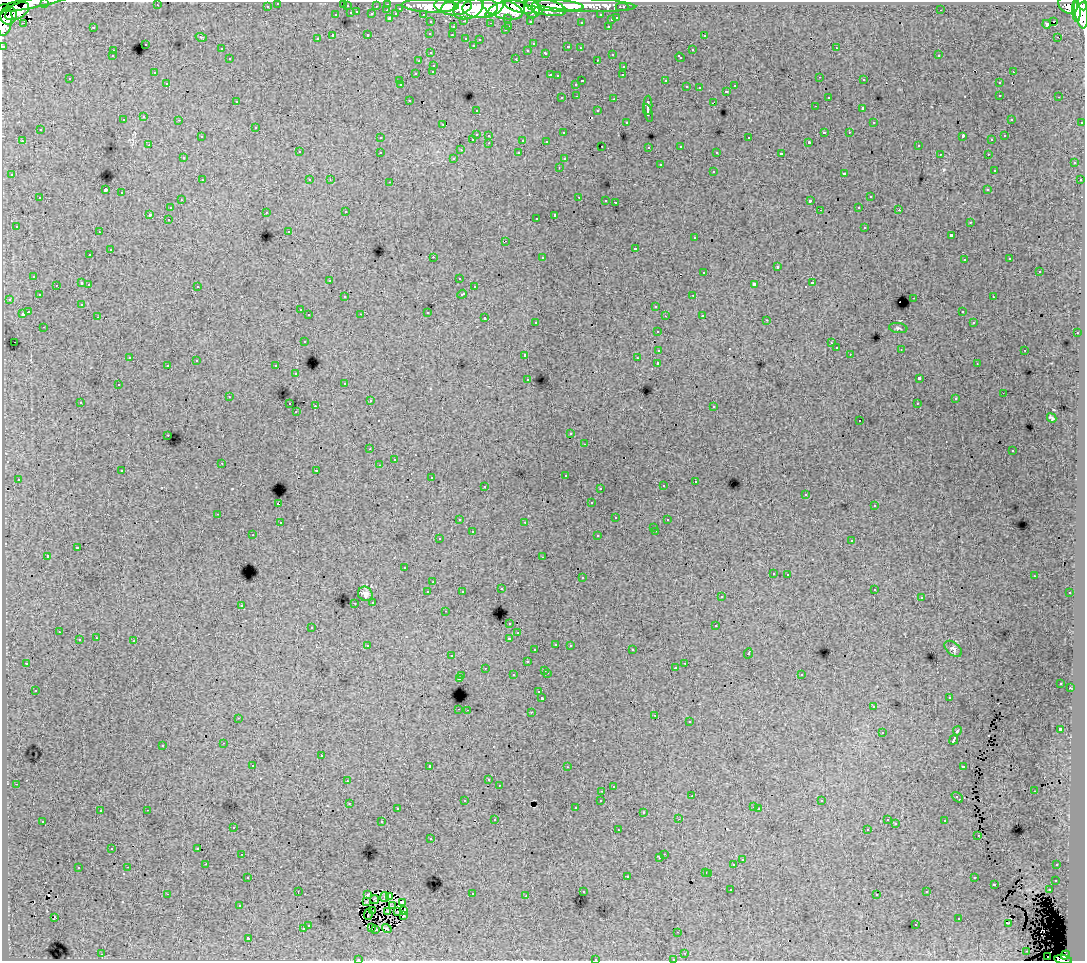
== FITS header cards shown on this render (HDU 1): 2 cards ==
NAXIS1  =                 1083
NAXIS2  =                  959

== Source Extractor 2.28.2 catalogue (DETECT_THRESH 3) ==
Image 1083 x 959 px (HDU 1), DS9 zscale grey, 1 PNG px = 1 image px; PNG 1087 x 963 px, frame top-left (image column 1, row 959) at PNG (2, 2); each listed source drawn as its Kron ellipse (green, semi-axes under 4 px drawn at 4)
Background 80.6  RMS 0.71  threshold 2.13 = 3 sigma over >= 5 px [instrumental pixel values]
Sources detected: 489; all 489 listed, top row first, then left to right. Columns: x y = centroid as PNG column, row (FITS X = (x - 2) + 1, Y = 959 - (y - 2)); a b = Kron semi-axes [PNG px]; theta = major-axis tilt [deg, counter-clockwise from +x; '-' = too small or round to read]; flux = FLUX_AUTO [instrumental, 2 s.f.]
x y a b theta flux
45 2 3 2 - 2000
278 3 3 3 - 1400
28 4 39 5 10 74000
343 4 3 2 - 110
388 4 3 3 - 2700
157 5 3 2 - 37
445 5 10 6 -2 98000
586 5 49 6 -2 82000
1068 5 10 8 -31 55000
267 6 3 3 - 910
347 6 3 3 - 420
376 6 3 2 - 620
430 6 28 6 -2 150000
558 6 26 5 -3 140000
1084 6 4 3 - 41000
456 7 15 8 9 150000
519 7 15 5 -16 160000
545 7 22 8 -14 160000
622 7 6 3 0 1400
400 8 3 3 - 490
480 8 18 10 2 290000
468 9 15 10 21 140000
503 9 21 9 -17 370000
532 9 9 8 - 130000
387 10 3 2 - 180
494 10 11 4 35 72000
941 10 3 2 - 53
1081 10 19 6 -81 230000
17 11 13 7 29 100000
538 11 4 3 - 41000
1076 11 11 4 -87 120000
357 12 3 2 - 230
351 13 3 3 - 520
372 14 3 3 - 710
396 14 4 3 - 600
423 14 3 2 - 930
8 15 9 8 - 140000
336 15 3 3 - 140
601 15 3 3 - 890
390 18 3 3 - 800
508 18 3 3 - 540
617 18 3 3 - 310
611 20 3 3 - 240
464 21 3 2 - 220
530 21 3 3 - 660
1054 21 3 3 - 2200
5 22 14 6 78 140000
431 22 3 3 - 1100
581 22 3 3 - 87
23 23 3 2 - 120
491 23 3 2 - 51
1047 24 4 3 - 380
509 26 3 2 - 200
608 26 3 2 - 300
93 27 3 3 - 350
453 27 3 3 - 320
505 30 3 2 - 220
430 33 3 3 - 160
368 35 3 3 - 290
452 35 3 2 - 87
704 35 3 3 - 220
333 36 4 3 - 630
201 37 5 3 - 54
1057 37 2 2 - 51
466 38 3 3 - 290
317 39 3 3 - 100
480 39 3 2 - 59
145 44 3 3 - 270
533 44 3 2 - 44
473 45 3 2 - 36
3 46 3 3 - 2700
568 47 3 3 - 260
580 48 3 2 - 49
836 48 3 2 - 190
221 49 3 2 - 100
528 50 3 3 - 200
692 50 3 3 - 250
113 51 3 3 - 170
431 53 3 3 - 180
546 53 3 3 - 270
612 54 3 3 - 260
939 55 2 2 - 49
112 56 3 3 - 140
680 57 5 3 - 170
230 59 3 3 - 170
516 59 3 2 - 360
597 60 3 2 - 77
419 61 3 2 - 30
434 65 3 3 - 140
624 66 3 3 - 270
433 71 3 3 - 160
1013 72 3 2 - 130
154 73 3 3 - 96
416 73 3 3 - 260
550 75 3 2 - 310
623 75 3 2 - 58
558 76 3 2 - 60
820 77 2 2 - 89
70 79 3 3 - 170
864 80 3 2 - 190
400 81 3 2 - 120
582 81 3 2 - 360
666 81 3 3 - 500
167 83 3 3 - 160
999 83 3 3 - 230
576 84 3 3 - 180
401 85 3 2 - 47
735 86 3 3 - 180
687 87 3 3 - 260
699 88 3 2 - 56
726 91 3 3 - 350
1000 95 3 2 - 200
577 96 3 2 - 76
828 97 3 3 - 200
1059 97 3 2 - 97
562 98 3 3 - 120
614 99 3 2 - 250
409 100 3 3 - 220
236 101 3 2 - 90
713 103 4 2 - 240
648 105 9 3 90 1900
815 106 3 2 - 150
863 108 3 3 - 1100
476 110 3 2 - 120
598 111 3 3 - 220
648 113 9 3 -72 1600
144 117 3 3 - 160
1011 119 3 2 - 61
123 120 3 3 - 160
179 120 3 2 - 130
626 122 3 3 - 130
874 122 2 2 - 29
1082 122 3 2 - 490
443 125 3 2 - 71
256 127 3 3 - 100
40 130 3 3 - 210
824 132 4 2 - 600
849 132 3 2 - 120
563 133 3 3 - 92
476 134 3 3 - 620
489 135 3 3 - 230
201 136 2 2 - 28
963 136 4 2 - 480
1005 136 3 2 - 64
380 138 3 3 - 140
749 138 3 3 - 210
473 139 3 2 - 230
523 140 3 3 - 610
992 140 3 2 - 67
22 141 3 2 - 270
546 141 3 3 - 75
809 142 3 3 - 56
489 143 3 2 - 160
149 145 3 2 - 80
602 146 2 2 - 39
681 146 2 2 - 40
918 146 3 3 - 100
649 147 3 3 - 110
461 150 3 2 - 43
299 152 3 3 - 190
380 152 3 3 - 170
717 152 3 3 - 130
519 153 3 3 - 220
781 154 4 3 - 1500
940 154 3 2 - 52
988 154 3 2 - 57
183 158 3 3 - 180
454 158 3 3 - 93
564 159 3 3 - 95
1074 163 3 3 - 110
660 165 3 3 - 350
559 167 3 2 - 49
994 170 3 3 - 72
713 171 3 3 - 230
844 173 3 3 - 120
12 175 3 3 - 220
202 180 3 3 - 99
310 180 3 3 - 190
330 180 3 3 - 53
1080 180 3 3 - 120
390 182 3 2 - 310
105 190 3 3 - 5500
988 190 3 3 - 120
122 193 3 3 - 400
579 197 3 2 - 250
870 197 3 3 - 180
40 198 3 3 - 310
181 200 3 2 - 150
606 200 3 2 - 52
810 201 4 3 - 1200
615 202 3 3 - 760
859 207 3 2 - 140
170 208 3 3 - 140
820 210 4 4 - 40
899 210 3 2 - 100
266 212 3 2 - 120
346 212 3 2 - 88
150 214 3 3 - 600
555 215 4 3 - 1200
536 218 3 2 - 120
168 219 3 2 - 140
970 222 3 3 - 110
16 226 3 3 - 130
865 227 3 3 - 190
289 231 3 3 - 78
99 232 3 2 - 100
951 235 4 3 - 760
695 238 3 3 - 170
506 241 4 3 - 50
636 248 3 3 - 600
110 250 3 2 - 300
90 255 3 3 - 110
433 257 3 2 - 490
542 257 3 3 - 320
1010 259 3 2 - 64
964 260 3 3 - 130
777 267 3 3 - 410
704 272 3 3 - 190
1039 272 3 3 - 360
34 276 3 3 - 190
459 278 3 3 - 130
330 280 3 2 - 73
82 283 3 3 - 300
812 283 3 3 - 360
89 284 3 2 - 160
754 284 4 3 - 1500
56 285 3 2 - 160
197 286 3 3 - 200
474 287 3 3 - 190
462 294 5 3 - 280
39 295 3 3 - 180
693 295 3 2 - 180
345 297 3 3 - 140
993 297 3 2 - 130
914 298 3 2 - 280
9 299 3 3 - 180
82 304 3 3 - 95
656 306 3 3 - 250
300 310 3 2 - 75
962 311 3 2 - 120
28 312 4 3 - 760
428 312 3 3 - 610
22 314 3 3 - 610
361 314 3 2 - 70
309 315 3 3 - 130
702 315 3 3 - 230
665 316 3 2 - 47
98 317 3 2 - 69
485 318 3 3 - 320
767 320 3 2 - 59
536 322 3 3 - 92
974 323 3 3 - 120
44 327 3 2 - 110
898 328 9 5 -7 92
658 331 3 3 - 140
1077 333 3 2 - 180
304 341 3 3 - 170
14 342 2 2 - 36
831 343 3 3 - 75
836 348 3 3 - 220
901 349 3 2 - 23
659 350 4 3 - 730
1025 350 3 2 - 180
850 354 2 2 - 23
525 355 3 3 - 250
130 357 3 3 - 100
637 358 3 3 - 94
196 361 2 2 - 40
658 363 3 3 - 1600
977 364 2 2 - 31
168 365 3 3 - 230
276 366 3 3 - 190
296 374 3 3 - 130
919 378 4 3 - 1400
528 379 3 3 - 250
345 383 3 3 - 110
118 385 3 3 - 240
1003 393 2 2 - 35
229 397 3 2 - 65
955 399 3 3 - 92
370 401 3 2 - 140
80 402 3 2 - 76
917 403 3 2 - 41
290 404 3 2 - 130
315 406 2 2 - 310
714 406 3 3 - 180
296 412 3 2 - 87
1052 418 5 3 - 84
860 421 3 2 - 82
571 434 3 3 - 130
168 435 3 2 - 120
585 444 2 2 - 25
370 449 3 2 - 110
1013 451 3 2 - 50
394 459 2 2 - 38
222 463 3 2 - 160
379 465 3 2 - 83
316 470 3 2 - 230
122 471 3 3 - 190
565 475 3 3 - 120
431 477 3 2 - 150
18 479 3 3 - 120
695 481 3 2 - 170
485 486 3 2 - 220
663 486 3 3 - 230
600 488 3 2 - 180
806 494 3 2 - 65
591 503 3 2 - 55
278 504 3 3 - 620
874 506 3 2 - 32
218 514 3 2 - 160
616 518 3 3 - 200
459 519 3 3 - 280
667 520 3 2 - 39
525 522 3 2 - 97
280 523 3 3 - 240
654 527 3 3 - 180
656 531 3 2 - 150
472 532 3 3 - 430
253 535 3 2 - 110
598 536 3 3 - 280
439 539 3 3 - 150
852 541 3 3 - 170
77 548 3 3 - 570
47 556 3 3 - 1000
543 557 3 2 - 88
405 568 3 3 - 120
773 573 3 3 - 120
788 574 3 2 - 74
1034 576 3 2 - 58
582 578 3 3 - 160
433 582 3 2 - 150
501 589 3 3 - 110
874 589 3 3 - 260
462 591 3 3 - 84
428 592 3 3 - 280
1070 593 3 3 - 160
365 594 7 7 - 190
721 597 3 3 - 150
921 598 3 2 - 61
373 602 3 3 - 300
355 603 3 2 - 130
241 605 3 3 - 290
445 611 2 2 - 28
510 623 3 3 - 120
716 626 3 3 - 470
312 627 3 3 - 160
59 632 3 2 - 85
518 633 3 2 - 86
96 638 3 2 - 160
509 638 3 3 - 240
79 640 3 3 - 290
134 641 3 2 - 240
556 644 3 3 - 220
570 645 3 3 - 210
368 646 4 3 - 210
953 649 10 6 -39 140
535 650 3 3 - 270
632 650 3 2 - 160
748 653 5 3 - 530
451 656 3 2 - 140
527 662 3 3 - 260
27 663 3 2 - 49
685 663 3 2 - 96
485 668 3 2 - 130
675 668 3 3 - 110
545 670 3 3 - 290
547 673 3 2 - 310
801 674 3 3 - 280
513 675 3 3 - 230
462 676 3 3 - 300
459 679 3 3 - 490
1061 683 3 2 - 44
1070 688 2 2 - 120
35 690 3 3 - 60
539 692 3 3 - 150
949 697 3 2 - 120
542 698 3 3 - 1400
873 707 3 3 - 170
459 709 3 2 - 260
467 710 2 2 - 260
531 712 3 2 - 240
655 715 3 2 - 110
238 718 3 2 - 45
689 722 3 3 - 97
1060 729 3 3 - 1600
957 731 5 3 - 680
882 733 3 2 - 62
954 740 5 3 - 1700
224 743 3 2 - 140
163 745 3 3 - 220
321 756 3 3 - 310
253 765 3 2 - 150
430 766 3 3 - 1700
963 766 4 3 - 450
567 767 3 2 - 120
489 780 3 3 - 160
347 781 3 2 - 37
16 784 3 2 - 130
499 785 3 2 - 46
613 786 3 3 - 130
602 791 3 2 - 85
1034 791 3 2 - 66
692 796 3 2 - 53
957 797 6 3 -41 350
601 800 3 3 - 150
465 801 3 2 - 49
822 801 3 3 - 120
349 803 3 2 - 310
754 807 3 2 - 92
576 808 3 3 - 160
397 809 3 3 - 170
759 809 3 2 - 61
147 810 3 2 - 310
100 811 3 2 - 160
643 812 3 3 - 230
495 819 3 3 - 190
679 819 3 2 - 38
887 820 3 3 - 120
43 821 3 3 - 140
945 821 3 3 - 140
382 822 3 3 - 260
896 824 3 3 - 71
233 827 3 2 - 100
867 829 3 2 - 72
618 830 3 2 - 110
978 835 3 2 - 74
431 839 3 2 - 95
198 848 3 3 - 130
112 849 3 2 - 100
242 854 3 2 - 200
664 854 2 2 - 94
660 858 3 3 - 72
742 860 3 3 - 130
206 864 2 2 - 90
734 864 3 3 - 500
1057 865 3 2 - 100
128 867 3 2 - 180
78 868 3 3 - 260
706 872 3 3 - 220
709 873 3 3 - 400
627 876 3 3 - 280
248 877 3 2 - 190
974 878 3 3 - 170
1056 880 3 3 - 230
994 884 3 3 - 350
731 890 3 2 - 120
1049 890 3 3 - 130
298 891 2 2 - 32
583 892 3 2 - 54
927 892 3 3 - 180
167 894 3 2 - 440
472 894 3 2 - 280
367 895 4 3 - 4.9
877 895 3 2 - 57
390 896 3 3 - 89
526 896 3 2 - 61
384 897 5 3 - 33
374 900 5 2 - 35
367 902 4 3 - 71
402 902 3 2 - 36
240 906 3 3 - 68
392 906 3 2 - 75
373 911 3 2 - 50
404 911 4 2 - 60
388 912 2 2 - 46
398 912 3 2 - 120
368 914 5 2 - 99
403 915 3 2 - 53
55 917 3 2 - 41
959 919 3 3 - 240
1008 923 3 2 - 47
308 925 3 3 - 180
916 925 3 2 - 120
372 927 3 2 - 60
387 928 5 2 - 73
303 929 3 3 - 190
376 929 3 2 - 71
678 932 3 2 - 43
248 938 3 3 - 1000
1027 951 3 2 - 45
685 953 3 2 - 160
102 954 3 2 - 200
1065 955 5 4 - 31000
1048 956 2 2 - 190
358 959 3 2 - 140
595 959 3 2 - 210
673 959 3 2 - 190
1063 960 9 4 -8 43000
At the frame edge (FLAGS 8, measured only in part): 11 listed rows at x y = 45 2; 278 3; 28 4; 343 4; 1084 6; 5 22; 3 46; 358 959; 595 959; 673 959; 1063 960